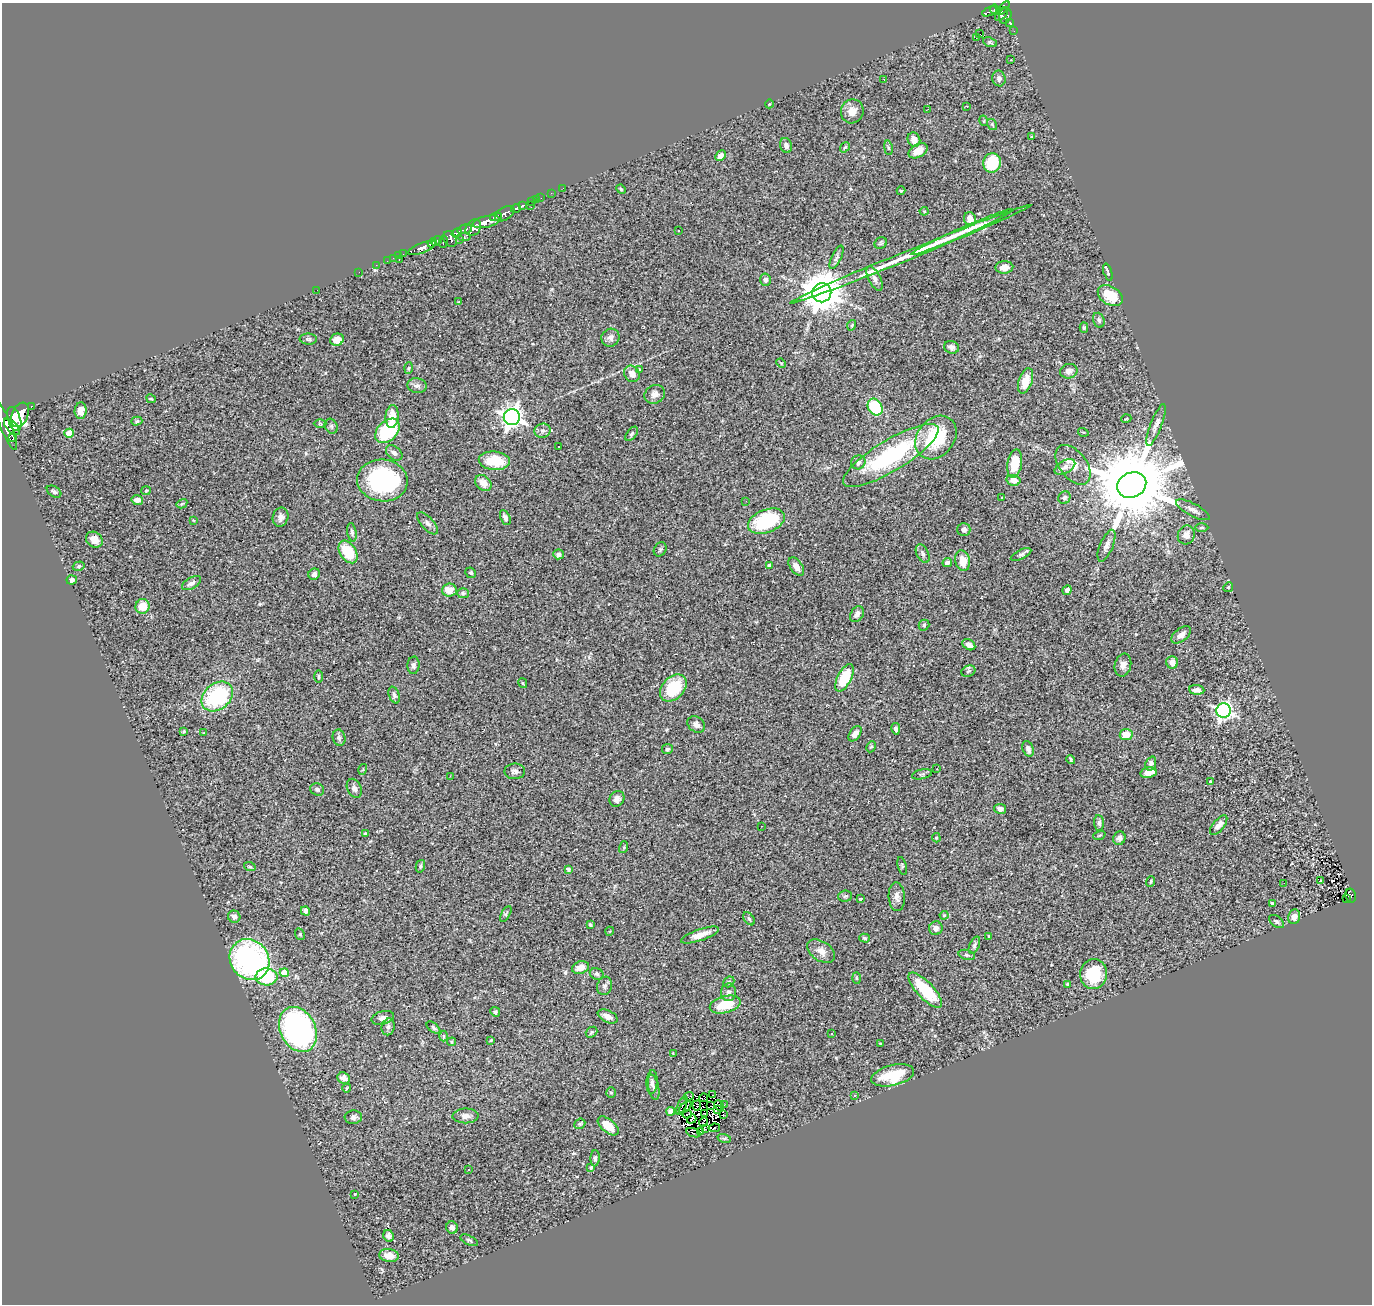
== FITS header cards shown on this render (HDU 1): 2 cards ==
NAXIS1  =                 1370
NAXIS2  =                 1302

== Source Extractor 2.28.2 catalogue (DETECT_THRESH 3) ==
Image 1370 x 1302 px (HDU 1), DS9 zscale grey, 1 PNG px = 1 image px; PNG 1374 x 1306 px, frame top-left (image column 1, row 1302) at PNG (2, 3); each listed source drawn as its Kron ellipse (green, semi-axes under 4 px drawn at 4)
Background 0.534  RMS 0.053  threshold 0.158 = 3 sigma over >= 5 px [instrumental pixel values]
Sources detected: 307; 5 with non-positive FLUX_AUTO (blend fragments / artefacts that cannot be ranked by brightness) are neither listed nor drawn; the other 302 listed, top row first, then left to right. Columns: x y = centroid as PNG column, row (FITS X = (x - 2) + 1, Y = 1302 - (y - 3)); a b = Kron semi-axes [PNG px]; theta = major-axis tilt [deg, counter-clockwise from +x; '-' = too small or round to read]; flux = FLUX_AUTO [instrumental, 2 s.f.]
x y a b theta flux
1003 8 8 4 46 230
995 10 5 4 - 81
990 11 8 3 23 110
1001 14 8 5 47 240
1005 16 8 6 71 210
1010 22 4 3 - 14
1014 31 2 2 - 2.6
980 34 2 2 - 6100
976 38 2 2 - 2.8
990 42 7 4 -22 5.8
1011 60 2 2 - 2.4
999 78 8 6 -81 11
884 79 2 2 - 2.2
769 104 4 3 - 2.7
967 106 3 3 - 5.3
927 110 3 2 - 1.9
852 111 12 11 - 31
984 121 5 3 - 3.5
992 124 6 4 -57 4.7
1032 136 4 2 - 2.4
914 140 7 6 - 22
786 146 7 5 -72 13
845 147 5 3 - 4.5
888 148 7 3 -81 4.7
918 151 10 6 28 40
720 156 6 4 46 20
992 163 9 8 - 130
563 188 3 2 - 5.5
621 189 5 4 - 4
901 191 4 4 - 3.9
551 193 2 2 - 4.5
541 198 2 2 - 3.2
536 200 2 2 - 5.3
532 202 3 3 - 12
523 205 3 3 - 220
530 205 3 2 - 3.9
516 208 5 3 - 140
924 211 4 4 - 3.9
505 214 11 6 34 470
496 217 6 3 13 210
970 219 7 6 - 32
486 222 14 5 13 1100
473 228 9 7 49 550
465 229 7 4 15 140
679 230 3 3 - 13
962 232 56 3 24 67
457 233 5 4 - 280
464 236 7 4 0 97
450 239 8 6 -63 220
459 239 3 2 - 9.4
437 241 6 4 41 340
443 241 6 4 89 130
432 243 5 3 - 340
881 243 6 5 - 6
422 248 14 5 22 630
403 254 2 2 - 4.7
910 254 129 4 22 240
398 256 3 3 - 13
837 257 12 5 66 11
393 258 2 2 - 11
399 260 3 2 - 14
387 261 2 2 - 4.2
376 265 2 2 - 5.2
1004 267 9 6 3 24
359 272 2 2 - 7.5
1108 272 9 3 -72 6.1
874 279 13 6 -63 16
766 280 6 5 - 10
317 290 2 2 - 14
822 293 9 9 - 11000
1110 296 13 9 -32 93
459 302 4 3 - 3.8
1099 320 7 5 -72 8.2
852 325 5 3 - 3.3
1084 328 5 4 - 5.5
610 338 9 8 - 16
308 339 8 5 -1 7.2
337 340 7 6 - 40
951 347 7 6 - 13
781 363 5 3 - 3.6
408 368 6 4 87 4.9
640 369 3 3 - 3.6
1069 371 9 7 16 17
632 374 8 7 - 28
1025 381 13 6 70 55
417 386 9 7 -11 13
655 394 10 9 - 21
151 399 5 3 - 3.3
31 406 3 3 - 43
875 407 9 7 -58 190
81 411 8 6 84 23
20 415 13 8 68 1500
392 416 11 6 86 51
512 417 8 8 - 2200
14 419 12 6 -71 1600
1126 419 5 3 - 3.1
137 421 6 4 17 5.3
320 423 6 4 -1 4.8
1156 425 22 5 69 21
6 426 26 5 -68 1800
331 426 8 6 -62 7.8
12 427 10 5 -47 590
387 431 14 9 45 270
543 431 8 7 - 12
1083 432 5 3 - 3
69 433 4 4 - 79
632 434 8 4 53 6.9
936 437 24 18 51 210
13 438 3 3 - 800
558 447 3 2 - 8.1
394 453 9 6 -40 14
891 455 55 15 31 420
494 461 16 9 -4 100
858 462 7 6 - 10
1015 464 14 7 80 80
1073 465 23 13 -53 54
1065 467 11 6 29 16
382 480 25 21 -6 440
1013 480 7 5 -12 29
483 483 9 7 -43 34
1132 485 15 12 25 54000
146 491 5 4 - 4.4
54 492 8 5 -32 8
1002 498 3 2 - 3.1
1064 498 6 6 - 9.2
137 500 6 5 - 18
746 501 3 3 - 2.7
182 504 6 4 30 4.3
1193 510 19 6 -28 19
280 517 10 7 71 17
505 518 8 4 -65 11
193 520 3 2 - 2.7
766 521 19 11 22 270
428 523 14 6 -48 14
1202 528 6 3 1 4.7
964 529 6 6 - 16
352 532 9 4 -81 7.6
1186 535 9 8 - 22
94 540 9 7 -36 29
1106 546 17 6 67 18
660 549 7 6 - 6.9
348 552 12 8 -57 120
559 554 5 5 - 13
923 554 10 6 -63 10
1021 554 11 4 26 8.9
963 561 10 7 -78 40
947 563 5 4 - 20
770 565 4 4 - 10
79 566 6 4 17 5.3
796 567 10 6 -53 25
471 573 5 5 - 5.2
314 574 6 5 - 11
72 580 5 4 - 12
191 583 10 5 29 14
1228 587 5 4 - 4.5
449 590 7 6 - 39
1067 590 5 4 - 15
463 593 6 5 - 7.5
142 606 7 7 - 66
857 614 8 6 56 15
924 625 5 5 - 5.6
1181 635 11 6 37 25
969 645 7 5 -33 16
1172 662 6 6 - 24
413 665 9 6 85 12
1123 665 11 8 79 21
968 671 7 5 24 6.6
319 677 6 3 89 4.6
845 678 15 7 62 120
523 683 5 4 - 3.7
673 688 15 11 46 160
1197 690 8 5 -5 18
394 695 9 5 -70 8.8
217 696 17 13 40 310
1224 711 7 7 - 980
696 724 9 7 -35 18
896 729 6 4 -78 11
184 731 3 3 - 4.8
204 733 4 3 - 2.9
855 734 8 5 55 19
1126 734 6 5 - 50
339 738 8 6 -77 11
871 747 6 4 64 5
667 749 5 5 - 6.5
1028 749 8 5 -69 12
1071 759 4 3 - 5.6
1151 763 7 5 71 13
363 769 5 3 - 3.4
937 769 3 2 - 3.5
515 771 10 8 1 14
1148 773 8 5 12 37
922 774 10 5 11 6.7
450 776 2 2 - 14
1210 781 3 3 - 10
354 788 10 7 -64 15
317 789 7 6 - 8.6
617 799 8 7 - 15
1000 809 6 5 - 18
1099 823 8 5 -84 7.9
1219 825 12 5 50 24
762 826 2 2 - 2.3
365 834 3 3 - 4.2
1099 835 6 4 19 4.5
936 838 4 4 - 4.6
1119 838 7 6 - 12
624 847 6 4 73 4.3
420 866 6 4 75 6.4
902 866 9 3 -76 4.3
250 867 6 3 -18 4
568 869 3 3 - 8
1320 880 3 3 - 94
1151 882 5 4 - 4.2
1284 883 2 2 - 4.9
845 896 7 5 4 6.3
1351 896 7 5 -78 57
897 897 14 8 -87 20
860 899 3 2 - 2.7
1347 899 3 2 - 12
1272 903 4 3 - 4.2
305 911 5 4 - 13
506 914 9 3 62 4.8
944 915 4 4 - 3.3
234 917 6 6 - 16
1294 917 7 6 - 21
749 919 7 4 -53 6.5
1277 921 8 5 -37 7.8
590 925 3 3 - 6.4
936 928 7 6 - 14
610 931 4 3 - 2.7
300 934 6 4 -68 5.3
700 935 20 5 19 40
989 936 4 4 - 4.8
864 938 5 4 - 5.7
974 945 9 4 67 7.7
821 951 15 9 -34 29
967 955 8 5 -15 7.4
250 960 21 19 -52 810
580 968 9 6 19 32
284 973 4 4 - 58
597 974 7 5 -25 9.5
1094 974 15 13 76 150
266 977 11 8 -1 220
856 978 6 4 -88 3.7
729 982 6 5 - 4.9
1068 984 3 3 - 4.3
605 986 9 7 71 12
925 990 23 8 -47 170
728 992 9 7 87 15
725 1004 16 8 14 95
495 1012 5 4 - 7.9
608 1016 10 6 -25 23
383 1018 11 6 15 16
388 1027 8 6 77 11
434 1028 8 4 -40 6.8
298 1029 23 17 -63 880
591 1032 6 4 37 4.7
832 1034 3 3 - 11
444 1036 5 3 - 3.7
491 1040 4 3 - 3.3
452 1042 4 4 - 4.5
880 1043 4 2 - 2.6
673 1053 3 2 - 3
893 1075 22 10 14 140
344 1078 6 5 - 17
652 1082 12 5 87 13
654 1087 13 5 -78 13
347 1088 4 2 - 2.8
611 1092 5 4 - 4.3
713 1095 2 2 - 1.7
855 1095 3 2 - 4.6
689 1096 5 2 - 1.7
704 1098 4 3 - 6
682 1105 10 2 65 6.1
697 1105 5 3 - 6.5
719 1105 5 2 - 0.69
724 1105 3 2 - 3.4
711 1106 4 2 - 1.6
685 1107 8 3 39 0.32
717 1110 3 2 - 3.7
671 1111 4 4 - 32
705 1113 3 2 - 7
687 1114 4 2 - 5.2
723 1115 3 3 - 4.3
466 1116 13 7 2 19
353 1117 8 7 - 11
692 1119 5 2 - 7.6
703 1122 5 2 - 2.6
580 1124 6 5 - 5.1
608 1126 12 6 -40 61
714 1128 6 2 8 4.4
705 1129 3 2 - 1.5
701 1131 3 2 - 3.7
693 1133 7 3 -19 16
724 1138 7 4 -18 4.9
595 1158 8 4 87 8.6
591 1168 3 3 - 6.9
468 1170 2 2 - 2.4
355 1194 3 2 - 2.4
452 1228 6 5 - 11
388 1236 6 5 - 11
469 1240 9 4 -26 6.8
389 1255 10 6 -8 32
At the frame edge (FLAGS 8, measured only in part): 1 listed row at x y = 6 426
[5 non-positive-flux detections neither listed nor drawn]